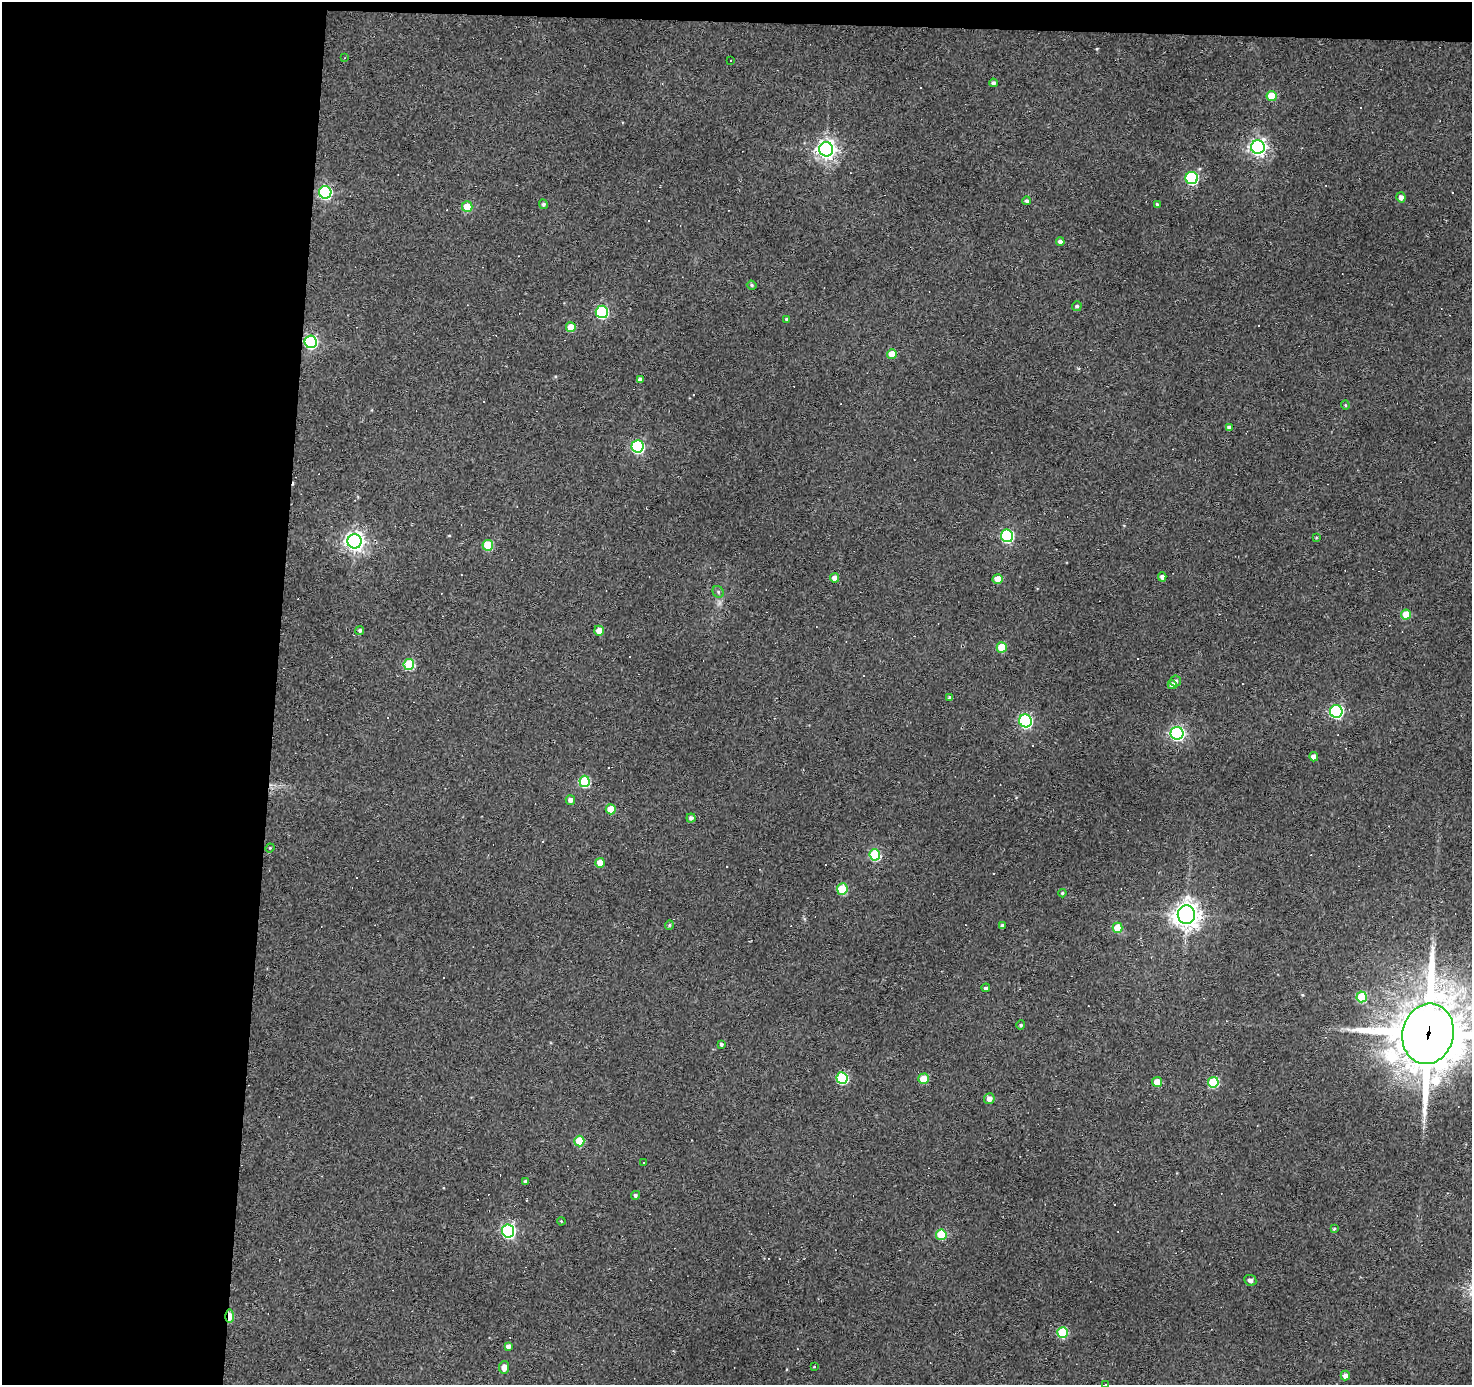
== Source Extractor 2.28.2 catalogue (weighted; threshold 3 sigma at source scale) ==
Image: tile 1 of 3 x 3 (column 1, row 1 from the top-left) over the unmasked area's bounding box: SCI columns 1-1470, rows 2955-4337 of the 4411 x 4436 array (HDU 1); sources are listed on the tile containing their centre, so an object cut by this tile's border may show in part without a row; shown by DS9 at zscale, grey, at full resolution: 1 PNG px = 1 image px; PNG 1474 x 1387 px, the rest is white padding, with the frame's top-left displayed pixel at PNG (2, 2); every listed detection drawn as its Kron ellipse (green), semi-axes under 4 PNG px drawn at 4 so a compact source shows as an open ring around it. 20% of this frame is shown black and not used: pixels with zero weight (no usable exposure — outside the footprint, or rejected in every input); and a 3 px margin inside the footprint's outer edge (the drizzle kernel's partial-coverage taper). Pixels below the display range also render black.
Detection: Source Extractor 2.28.2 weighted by HDU 2 'WHT'; one run over the whole footprint, this tile lists its part. Background 0.112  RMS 0.0086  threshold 0.0389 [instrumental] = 3 sigma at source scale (4.5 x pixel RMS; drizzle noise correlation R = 1.50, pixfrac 1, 0.05/0.05 arcsec/px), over >= 5 px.
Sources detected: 114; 30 cosmic-ray / hot-pixel residue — neither listed nor drawn; the other 84 listed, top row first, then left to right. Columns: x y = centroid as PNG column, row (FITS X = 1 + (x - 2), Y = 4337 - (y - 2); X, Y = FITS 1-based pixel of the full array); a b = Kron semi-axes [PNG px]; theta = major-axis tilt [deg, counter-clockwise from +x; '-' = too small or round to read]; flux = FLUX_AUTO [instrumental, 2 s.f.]
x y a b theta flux
345 58 3 3 - 0.74
731 61 3 3 - 1.9
993 83 4 4 - 2.4
1272 96 5 5 - 18
1258 147 7 7 - 340
826 149 7 7 - 480
1192 178 6 6 - 110
325 192 6 6 - 140
1401 197 5 4 - 4.3
1027 201 4 4 - 2.1
543 204 5 4 - 1.8
1157 204 3 3 - 1
467 207 5 5 - 17
1060 242 4 4 - 3.9
752 285 5 4 - 1.2
1077 306 5 4 - 1.7
602 312 6 6 - 97
786 319 4 3 - 0.84
571 327 5 5 - 16
311 342 6 6 - 130
892 354 5 4 - 13
640 379 4 3 - 2.9
1345 405 4 4 - 0.96
1229 428 4 4 - 3.6
637 446 6 6 - 130
1007 536 6 6 - 110
1316 537 4 3 - 0.83
355 541 7 7 - 430
488 545 5 5 - 33
1162 577 5 4 - 3.2
835 578 4 4 - 5.2
998 579 5 4 - 12
718 592 6 5 - 1.6
1406 615 5 5 - 16
360 630 4 4 - 1.5
599 631 5 5 - 8.5
1002 647 5 5 - 25
409 664 5 5 - 47
1176 681 5 5 - 2.6
1172 685 4 4 - 4.6
950 698 4 3 - 2
1336 711 6 6 - 150
1025 721 6 6 - 140
1177 733 6 6 - 210
1314 757 4 4 - 6.5
585 781 6 5 - 51
570 800 5 5 - 3.8
611 809 5 5 - 15
691 818 4 4 - 2.5
270 848 4 4 - 0.85
875 855 5 5 - 57
600 863 5 4 - 11
842 889 6 5 - 35
1062 893 4 4 - 1.1
1186 915 9 9 - 790
669 925 4 4 - 1.2
1002 926 4 4 - 2.7
1117 928 5 5 - 25
986 988 4 4 - 2.3
1362 997 5 5 - 34
1021 1025 4 4 - 1
1428 1034 30 25 76 6700
721 1044 3 3 - 1.7
842 1078 6 5 - 74
924 1079 5 5 - 18
1157 1082 5 5 - 13
1213 1082 5 5 - 48
989 1099 5 5 - 4.9
579 1141 5 5 - 25
643 1162 3 2 - 1.2
525 1181 4 3 - 1.6
635 1195 4 4 - 1.9
561 1221 4 3 - 0.72
1334 1229 4 3 - 1.3
508 1231 6 6 - 190
941 1235 5 5 - 35
1250 1280 6 5 - 3.1
230 1316 7 3 -90 24
1062 1333 5 5 - 42
508 1346 4 4 - 3.7
504 1367 6 5 - 7.6
814 1367 3 2 - 0.57
1345 1376 5 4 - 4.8
1105 1384 3 3 - 3.7
Overlapping masked pixels (flux is a lower limit): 3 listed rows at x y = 311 342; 1428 1034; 230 1316
Isophote crosses this tile's border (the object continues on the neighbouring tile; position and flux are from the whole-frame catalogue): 2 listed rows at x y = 1428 1034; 1105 1384